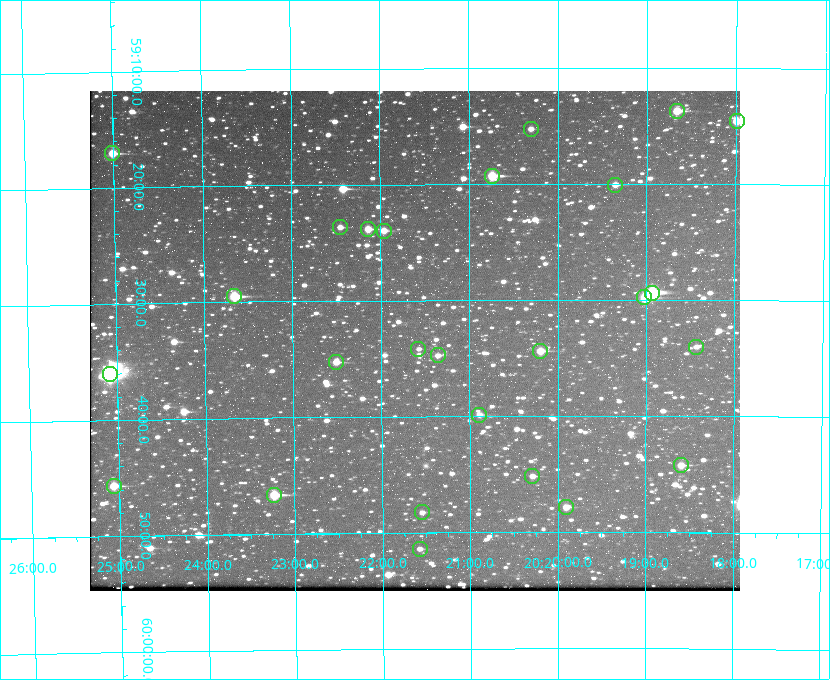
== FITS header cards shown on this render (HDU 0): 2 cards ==
NAXIS1  =                  650 / Width of table row in bytes
NAXIS2  =                  500 / Number of rows in table

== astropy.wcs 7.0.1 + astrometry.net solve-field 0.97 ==
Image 650 x 500 px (HDU 0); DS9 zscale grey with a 90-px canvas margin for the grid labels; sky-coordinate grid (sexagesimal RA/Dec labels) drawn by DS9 from the SOLVED WCS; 26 Tycho-2 reference stars matched to detected sources circled (green)
Header WCS: none
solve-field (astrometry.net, Tycho-2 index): SOLVED blind (the file carries no WCS)
Solved WCS: RA---TAN-SIP/DEC--TAN-SIP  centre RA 20:21:37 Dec +59:33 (305.41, +59.56 deg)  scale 5.17 arcsec/px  FOV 56.0' x 43.1'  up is -180 deg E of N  parity flipped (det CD > 0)
(file carries no celestial WCS; the grid is the blind solution)
Tycho-2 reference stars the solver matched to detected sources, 26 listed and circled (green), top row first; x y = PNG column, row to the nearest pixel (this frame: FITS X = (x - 90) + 1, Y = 500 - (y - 91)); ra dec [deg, ICRS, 3 dp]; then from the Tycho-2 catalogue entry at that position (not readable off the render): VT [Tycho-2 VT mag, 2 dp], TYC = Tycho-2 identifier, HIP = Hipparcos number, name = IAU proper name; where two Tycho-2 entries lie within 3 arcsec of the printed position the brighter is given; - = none
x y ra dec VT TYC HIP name
677 111 304.666 +59.228 9.63 3949-1325-1 - -
737 121 304.498 +59.243 9.91 3949-663-1 - -
531 129 305.075 +59.254 11.10 3949-857-1 - -
112 153 306.252 +59.284 9.41 3949-1643-1 - -
492 176 305.185 +59.322 8.95 3949-1869-1 - -
615 185 304.838 +59.335 10.93 3949-1877-1 - -
340 227 305.613 +59.394 10.81 3949-1261-1 - -
368 229 305.535 +59.397 10.37 3949-1383-1 - -
384 231 305.490 +59.400 10.79 3949-1179-1 - -
652 293 304.733 +59.490 8.93 3949-1451-1 - -
234 296 305.915 +59.492 9.25 3949-1149-1 - -
644 297 304.755 +59.496 9.37 3949-615-1 - -
696 347 304.607 +59.567 11.00 3949-1861-1 - -
418 349 305.394 +59.570 11.70 3949-405-1 - -
540 351 305.049 +59.573 10.18 3949-1099-1 - -
438 355 305.340 +59.579 10.98 3949-39-1 - -
336 362 305.628 +59.588 10.19 3949-1517-1 - -
110 374 306.271 +59.600 6.45 3949-2016-1 100714 -
479 415 305.223 +59.664 11.52 3949-1631-1 - -
681 465 304.649 +59.737 10.61 3949-735-1 - -
532 476 305.073 +59.753 11.06 3949-89-1 - -
114 486 306.265 +59.761 9.71 3949-555-1 - -
274 495 305.808 +59.778 8.73 3949-715-1 100545 -
566 507 304.976 +59.797 11.33 3949-1031-1 - -
422 512 305.387 +59.804 11.49 3949-285-1 - -
420 549 305.395 +59.857 11.71 3949-313-1 - -